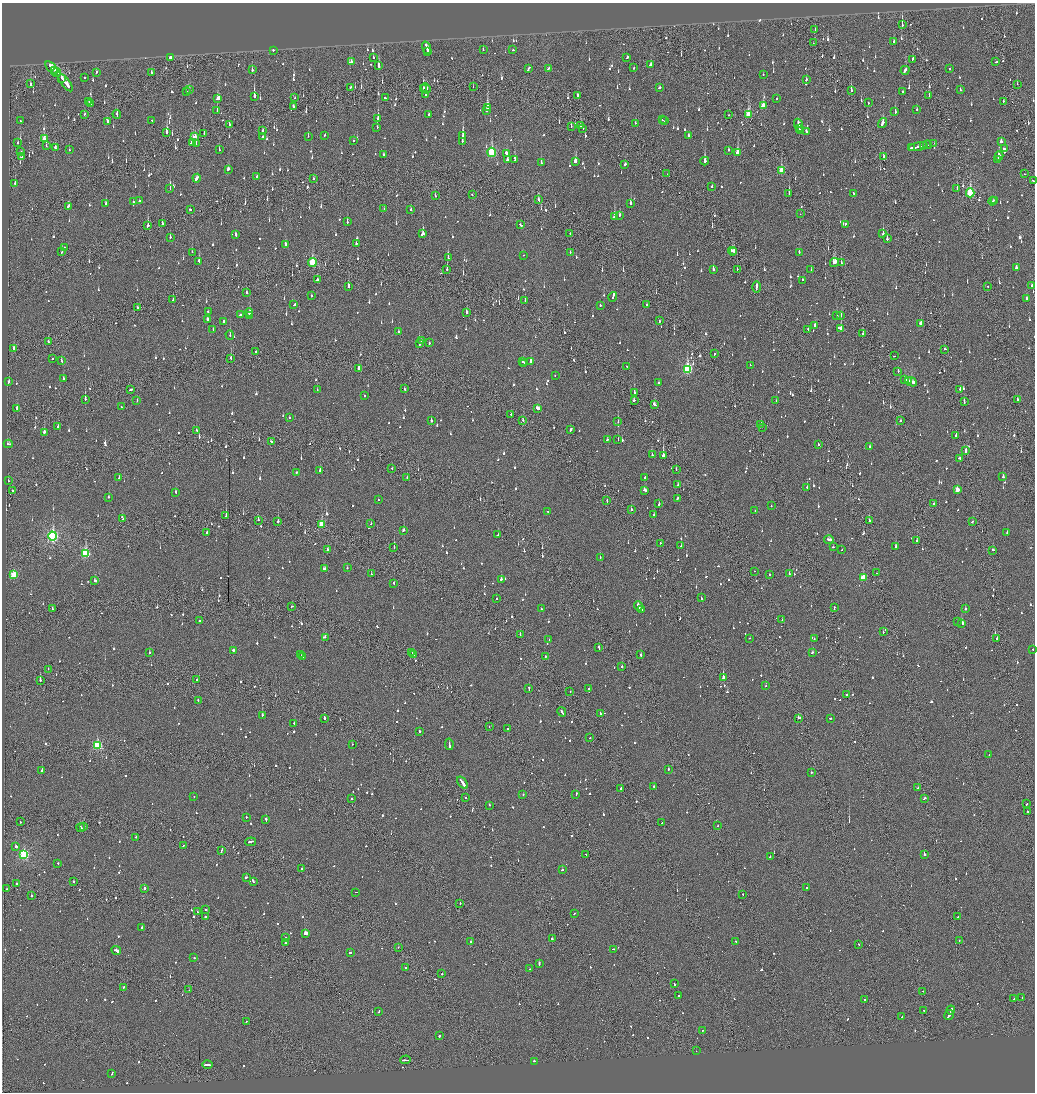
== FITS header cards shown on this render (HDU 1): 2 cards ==
NAXIS1  =                 2065
NAXIS2  =                 2180

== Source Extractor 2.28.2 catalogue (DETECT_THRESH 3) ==
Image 2065 x 2180 px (HDU 1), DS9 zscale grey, zoomed out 1/2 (1 PNG px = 2 x 2 image px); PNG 1037 x 1094 px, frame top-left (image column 1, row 2179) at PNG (2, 3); each listed source drawn as its Kron ellipse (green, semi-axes under 4 px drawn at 4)
Background -0.143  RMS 0.073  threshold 0.22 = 3 sigma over >= 5 px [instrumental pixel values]
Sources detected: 1623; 82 cannot appear on this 1/2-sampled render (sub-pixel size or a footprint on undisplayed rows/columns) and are neither listed nor drawn; of the other 1541, the 500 brightest by FLUX_AUTO listed and drawn (1041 fainter detections omitted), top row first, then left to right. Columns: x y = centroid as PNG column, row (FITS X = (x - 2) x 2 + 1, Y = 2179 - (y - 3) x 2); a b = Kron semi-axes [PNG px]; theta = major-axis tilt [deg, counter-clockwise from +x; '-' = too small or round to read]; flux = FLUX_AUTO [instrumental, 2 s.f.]
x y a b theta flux
902 25 4 1 - 250
815 29 2 2 - 64
894 41 4 2 - 160
813 43 2 1 - 170
426 48 6 2 -72 290
273 50 2 2 - 200
483 50 2 2 - 85
513 50 2 1 - 160
428 51 2 2 - 150
373 57 2 2 - 89
627 57 3 2 - 110
170 58 3 2 - 15000
912 59 4 2 - 97
351 62 3 2 - 73
996 62 3 2 - 120
651 65 4 3 - 94
379 66 4 2 - 320
52 67 8 3 -45 480
634 67 2 2 - 160
528 68 4 2 - 200
548 68 3 2 - 140
950 69 2 2 - 87
54 70 3 1 - 190
252 70 3 2 - 110
905 70 4 2 - 160
96 72 3 2 - 62
57 73 4 2 - 260
151 73 2 2 - 86
763 75 2 2 - 62
85 77 2 2 - 79
62 78 3 3 - 140
806 80 2 2 - 110
65 83 10 2 -51 380
31 84 2 2 - 300
1017 84 2 1 - 66
350 87 3 2 - 88
473 87 2 1 - 59
659 87 2 2 - 420
423 88 2 1 - 160
426 88 5 3 - 140
960 89 3 2 - 72
189 90 2 2 - 590
851 90 3 2 - 140
186 91 2 2 - 71
903 91 2 2 - 170
426 95 2 2 - 61
254 96 4 2 - 710
577 96 3 2 - 190
929 96 2 1 - 73
295 97 2 1 - 130
385 98 3 2 - 210
777 98 2 2 - 63
218 99 3 2 - 610
89 101 3 2 - 74
1003 101 3 1 - 62
91 103 2 2 - 200
868 103 2 1 - 100
293 106 3 2 - 140
763 106 4 2 - 290
488 108 4 2 - 390
917 109 2 2 - 79
217 111 3 2 - 180
487 111 2 2 - 700
895 111 3 2 - 200
84 114 2 2 - 75
117 114 4 2 - 120
748 114 4 2 - 370
429 115 2 2 - 100
728 115 2 2 - 92
378 119 4 2 - 150
152 120 2 2 - 61
662 120 2 2 - 78
20 121 2 2 - 62
107 121 3 2 - 99
664 121 2 2 - 120
636 123 2 2 - 70
882 123 5 2 - 390
229 125 2 1 - 310
799 125 6 2 -72 300
580 126 3 2 - 130
377 127 2 2 - 60
571 127 3 2 - 63
583 128 2 1 - 160
799 129 2 2 - 75
262 130 2 2 - 66
801 130 2 1 - 71
806 131 3 2 - 96
167 132 4 2 - 370
204 133 3 2 - 78
325 135 2 2 - 210
463 135 4 2 - 410
308 136 2 2 - 67
688 136 3 2 - 110
195 137 3 3 - 150
263 137 2 2 - 73
44 139 4 3 - 180
354 141 2 2 - 96
462 141 2 2 - 240
1001 141 3 2 - 370
18 142 2 1 - 180
192 142 4 2 - 480
196 143 3 2 - 79
934 143 2 1 - 120
927 145 4 2 - 160
46 146 3 1 - 150
924 146 3 1 - 97
918 147 10 2 11 440
55 148 4 2 - 95
912 148 3 2 - 140
1004 149 4 2 - 140
69 150 2 1 - 130
219 150 2 2 - 250
728 150 3 2 - 78
21 152 2 2 - 59
492 152 5 3 - 1100
506 153 3 2 - 180
737 153 3 2 - 320
384 155 3 2 - 97
999 156 4 2 - 630
22 157 2 2 - 60
883 157 3 2 - 64
515 159 4 2 - 160
507 160 3 2 - 120
998 160 3 2 - 540
575 161 4 2 - 250
705 161 4 2 - 350
541 163 3 2 - 140
625 164 2 2 - 220
228 169 3 2 - 150
781 170 4 2 - 310
667 174 3 1 - 75
1025 174 2 1 - 69
257 176 2 2 - 150
197 178 4 2 - 630
314 179 2 1 - 83
1033 181 2 1 - 80
15 183 2 2 - 72
712 186 2 2 - 97
170 188 2 2 - 100
957 188 2 2 - 61
854 193 3 2 - 68
970 193 4 3 - 1200
789 194 3 1 - 170
472 195 2 1 - 100
435 196 2 2 - 110
538 200 3 2 - 75
995 200 2 2 - 60
139 201 2 2 - 88
992 201 4 2 - 140
133 202 2 2 - 130
106 204 3 2 - 260
630 204 3 2 - 220
68 206 3 2 - 68
384 209 2 2 - 200
190 210 2 2 - 89
410 210 3 2 - 74
800 214 2 1 - 67
619 215 3 2 - 110
614 216 3 2 - 590
347 222 3 2 - 210
162 223 3 2 - 120
845 224 3 2 - 98
148 225 3 2 - 240
520 225 3 2 - 180
570 233 2 1 - 210
423 234 3 2 - 400
883 234 3 2 - 260
236 235 3 2 - 110
170 237 2 2 - 160
887 239 2 2 - 280
356 243 2 2 - 320
285 245 2 2 - 360
64 247 2 2 - 110
732 251 4 2 - 200
62 252 2 2 - 130
192 252 2 2 - 61
570 252 2 2 - 70
734 252 3 2 - 97
799 252 3 2 - 72
523 255 2 1 - 140
448 258 3 1 - 190
199 261 3 2 - 160
312 262 4 3 - 820
834 263 4 3 - 300
841 263 2 2 - 71
1016 268 3 2 - 67
447 269 3 2 - 260
713 269 2 2 - 120
737 269 2 2 - 67
811 270 2 2 - 64
317 280 2 2 - 70
802 280 2 2 - 61
1032 285 2 2 - 93
348 286 3 2 - 260
988 286 2 1 - 230
756 287 6 1 -89 280
247 292 2 2 - 61
311 295 2 2 - 71
613 297 5 2 - 420
1026 298 2 2 - 95
173 300 3 2 - 74
525 300 2 2 - 66
294 305 3 2 - 270
600 305 2 2 - 140
647 305 2 2 - 78
137 307 2 1 - 87
208 311 2 2 - 77
249 312 4 2 - 120
466 312 3 2 - 120
240 315 4 2 - 250
250 315 2 2 - 720
837 315 3 2 - 200
841 316 3 2 - 66
207 319 3 2 - 71
659 321 3 2 - 74
224 322 3 2 - 100
921 323 3 2 - 190
815 326 3 2 - 110
841 328 3 2 - 220
213 329 2 2 - 80
808 330 3 1 - 120
398 331 2 2 - 60
862 334 3 2 - 120
230 335 4 2 - 65
421 340 2 2 - 200
48 341 3 2 - 77
429 343 2 2 - 73
420 344 3 2 - 110
14 348 2 2 - 560
945 349 2 2 - 150
256 351 2 2 - 99
714 354 2 2 - 130
894 356 2 2 - 62
52 358 2 2 - 88
231 358 4 1 - 580
61 361 3 2 - 63
523 362 2 2 - 140
530 362 3 2 - 280
524 363 3 2 - 210
750 365 2 2 - 61
627 366 2 1 - 210
359 368 3 2 - 91
687 369 4 3 - 1600
898 371 3 2 - 71
555 375 2 1 - 78
63 379 2 2 - 68
905 380 3 2 - 110
908 381 3 2 - 160
8 382 3 2 - 83
911 382 6 3 -23 440
658 383 2 2 - 60
405 389 3 2 - 82
131 390 3 2 - 120
317 390 2 2 - 65
960 390 2 2 - 140
634 393 3 2 - 290
364 396 2 2 - 200
85 399 3 1 - 180
1017 399 2 2 - 89
634 400 2 2 - 340
137 401 2 2 - 73
776 401 2 2 - 180
964 401 4 2 - 94
655 404 4 2 - 120
122 407 2 2 - 59
537 408 4 2 - 170
17 409 3 2 - 120
511 414 2 1 - 67
289 417 3 2 - 79
431 420 2 2 - 220
523 420 2 2 - 73
900 421 2 1 - 87
618 422 2 1 - 140
761 424 2 2 - 82
58 426 2 2 - 110
762 427 2 2 - 97
571 429 4 2 - 150
196 430 3 2 - 83
44 432 2 2 - 180
956 435 2 2 - 90
607 440 2 2 - 67
618 440 2 2 - 150
271 441 4 2 - 140
8 444 4 2 - 170
818 444 2 2 - 78
870 447 2 2 - 73
966 451 3 1 - 450
652 455 2 2 - 110
663 455 3 2 - 1600
959 458 3 2 - 99
392 468 2 2 - 140
676 469 2 2 - 60
320 471 3 2 - 100
296 472 2 2 - 130
645 477 3 2 - 170
1003 477 3 2 - 86
119 478 2 2 - 68
407 478 2 1 - 73
8 481 2 2 - 100
678 485 2 2 - 62
807 487 2 2 - 83
12 490 2 1 - 96
645 490 3 2 - 170
957 490 3 2 - 200
176 492 2 2 - 100
108 497 2 2 - 73
378 499 2 2 - 67
677 499 4 2 - 95
607 501 3 1 - 100
659 504 2 2 - 120
934 504 3 2 - 96
771 506 2 2 - 140
631 509 2 2 - 250
547 511 2 2 - 76
755 511 2 2 - 60
654 515 2 2 - 100
226 516 3 2 - 350
122 519 2 2 - 59
258 520 3 2 - 180
278 521 2 2 - 420
869 521 3 2 - 120
972 521 3 2 - 160
322 524 3 3 - 540
371 524 2 2 - 61
404 530 2 2 - 190
207 533 2 2 - 73
1007 533 2 2 - 120
498 535 2 2 - 120
53 536 4 3 - 2900
829 540 5 2 - 170
917 541 2 2 - 170
660 543 2 2 - 89
681 546 2 2 - 63
394 547 2 1 - 100
833 547 2 1 - 84
896 547 2 2 - 290
327 550 2 2 - 96
842 550 2 1 - 67
993 550 3 2 - 63
86 554 4 3 - 1200
600 557 2 2 - 71
347 568 2 2 - 66
324 569 3 2 - 110
755 571 2 1 - 73
876 573 2 1 - 80
371 574 2 1 - 63
789 574 2 2 - 95
13 575 3 3 - 570
769 575 2 2 - 140
863 578 3 3 - 550
501 579 2 2 - 420
95 581 3 2 - 110
394 583 2 2 - 92
496 598 2 2 - 120
701 598 3 2 - 130
292 606 2 2 - 71
638 606 5 2 - 300
834 607 3 2 - 210
52 609 3 2 - 91
541 609 2 2 - 150
641 609 4 2 - 170
965 609 2 2 - 150
200 620 2 2 - 69
782 620 2 1 - 66
957 621 2 1 - 93
962 623 4 2 - 380
883 632 2 2 - 96
520 635 2 1 - 90
325 637 2 2 - 110
750 638 2 1 - 72
997 638 2 2 - 98
549 639 2 1 - 130
814 639 2 2 - 65
599 647 4 2 - 140
1033 649 2 2 - 91
233 650 2 2 - 230
812 652 3 2 - 66
149 653 2 2 - 78
412 653 2 2 - 110
301 655 2 1 - 180
413 655 2 2 - 81
641 655 2 2 - 240
546 656 4 2 - 83
303 657 2 2 - 390
622 667 2 2 - 98
48 669 2 1 - 86
723 677 3 2 - 1400
40 680 2 1 - 340
197 680 2 1 - 97
766 686 2 2 - 66
529 688 3 2 - 91
588 689 2 2 - 180
570 692 2 2 - 62
847 695 2 2 - 180
198 700 2 2 - 91
562 712 5 2 - 170
600 713 2 2 - 110
262 715 2 2 - 160
324 718 2 2 - 140
799 718 3 2 - 450
830 718 3 2 - 59
294 723 2 2 - 62
489 727 2 1 - 85
508 728 2 1 - 110
420 731 2 2 - 100
590 738 2 2 - 140
352 744 2 1 - 110
449 744 5 2 - 230
97 746 3 3 - 1200
989 754 2 1 - 71
668 769 2 2 - 120
42 770 2 2 - 140
811 772 2 2 - 94
462 783 7 2 -54 410
654 787 2 2 - 160
620 788 2 1 - 190
918 788 2 2 - 340
523 794 2 2 - 79
576 794 3 2 - 120
194 796 2 1 - 60
352 798 2 2 - 71
466 798 2 1 - 180
924 798 3 2 - 140
1026 804 2 1 - 180
489 805 2 2 - 59
1027 811 2 2 - 100
246 817 2 2 - 63
266 819 3 2 - 490
20 822 2 2 - 80
662 823 2 1 - 200
84 826 2 2 - 330
718 826 2 1 - 77
81 828 4 2 - 340
135 837 2 2 - 59
251 842 5 2 - 170
183 845 2 2 - 66
15 847 3 2 - 380
222 850 4 1 - 370
24 854 3 3 - 1700
586 854 2 2 - 180
924 854 2 2 - 1400
770 857 2 2 - 140
58 863 2 2 - 140
302 869 2 2 - 330
562 870 2 2 - 87
246 877 3 2 - 250
74 881 2 2 - 100
253 881 3 2 - 130
16 883 2 2 - 120
144 888 2 2 - 240
806 888 2 2 - 230
7 889 2 2 - 78
356 892 2 1 - 86
742 894 2 1 - 110
32 896 2 2 - 100
460 903 2 2 - 61
205 910 2 2 - 76
197 912 2 1 - 100
574 914 2 2 - 180
205 917 2 2 - 440
958 917 3 2 - 240
142 928 2 2 - 300
305 933 4 2 - 2000
286 937 2 2 - 79
552 939 2 2 - 200
959 941 2 1 - 91
471 942 2 1 - 280
736 942 4 2 - 150
286 943 2 2 - 73
859 944 2 2 - 99
398 947 2 1 - 87
613 949 2 2 - 79
116 950 5 2 - 1400
350 952 3 2 - 77
194 958 2 2 - 74
539 963 3 2 - 180
405 968 2 2 - 66
529 969 2 2 - 100
442 974 2 2 - 110
674 984 2 2 - 94
123 987 2 2 - 75
189 990 2 1 - 130
923 991 2 1 - 96
679 995 2 1 - 83
1022 997 2 2 - 130
865 999 2 2 - 63
1014 999 2 1 - 84
924 1010 2 1 - 69
951 1010 4 2 - 310
379 1011 2 2 - 71
949 1015 5 2 - 430
902 1016 2 2 - 70
246 1021 2 2 - 62
702 1030 2 2 - 96
439 1036 2 2 - 490
696 1051 2 1 - 67
405 1060 5 2 - 300
534 1061 2 2 - 60
207 1065 5 2 - 270
112 1073 3 2 - 130
At the frame edge (FLAGS 8, measured only in part): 1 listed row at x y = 1033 181
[1041 fainter detections neither listed nor drawn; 82 sub-pixel or undisplayed-footprint detections neither listed nor drawn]